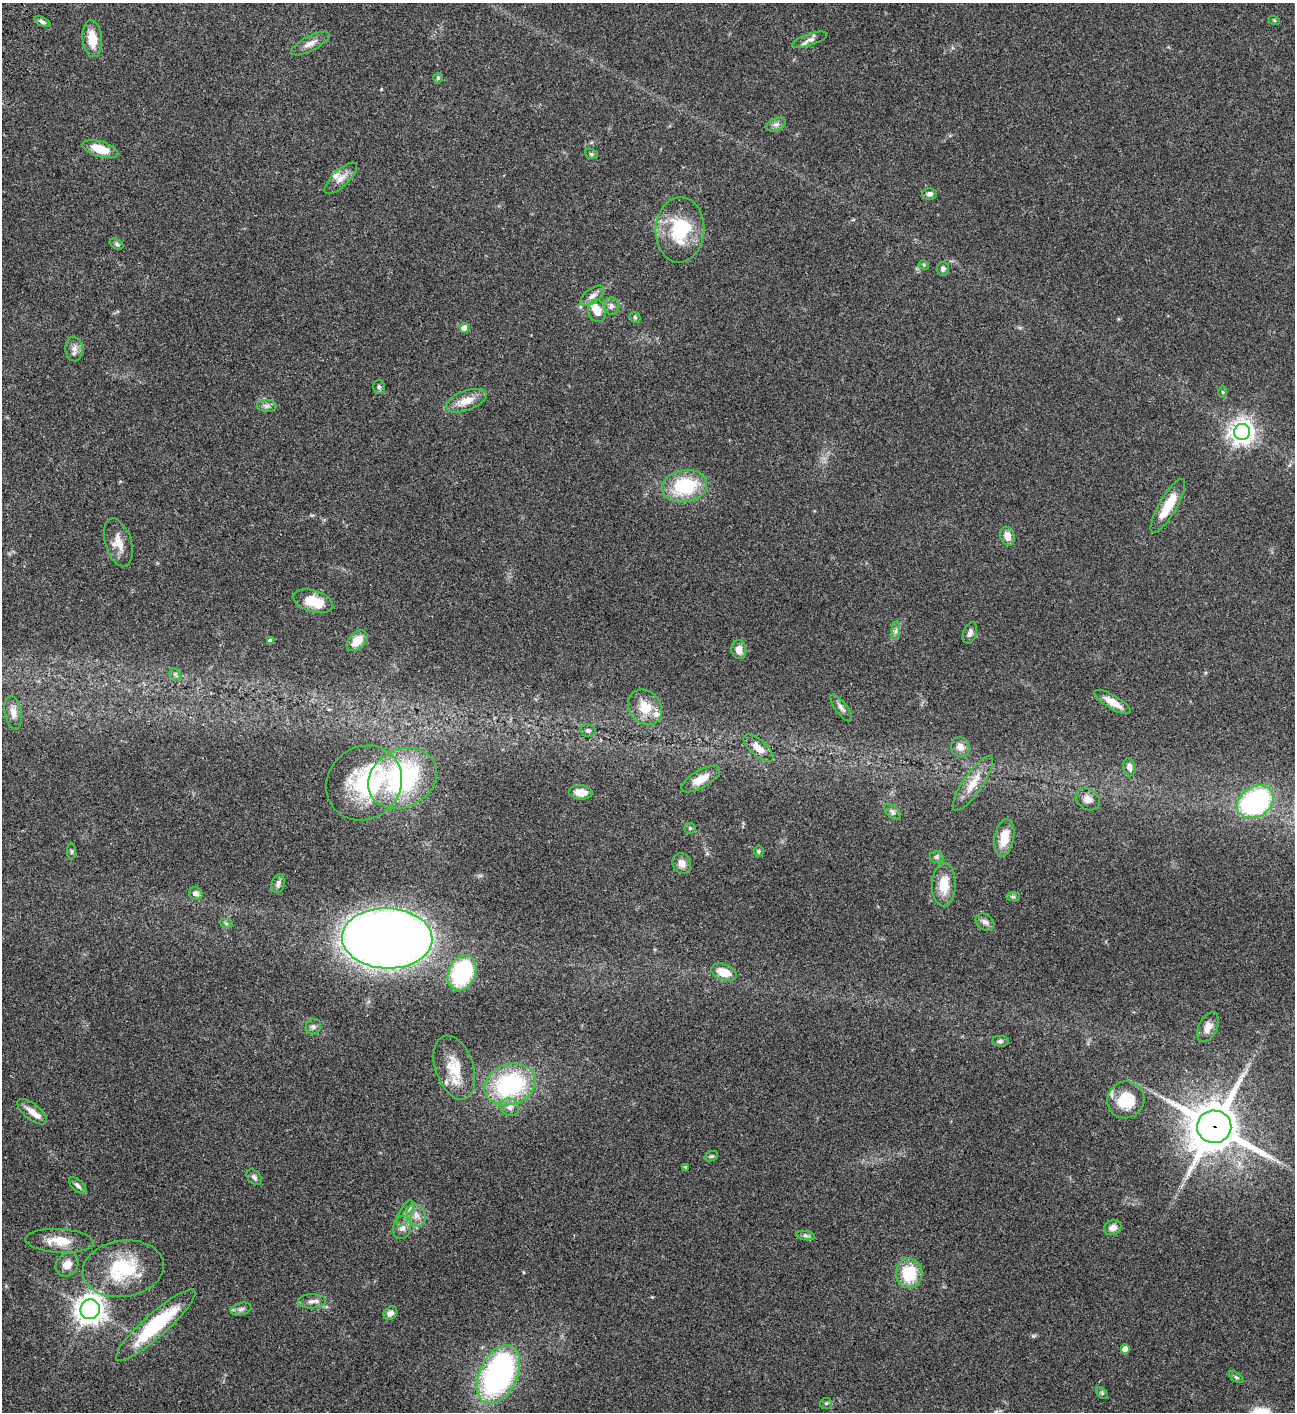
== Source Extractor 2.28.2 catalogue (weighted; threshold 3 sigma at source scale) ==
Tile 11 of 4 x 4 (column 3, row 3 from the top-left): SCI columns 3089-4381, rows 1613-3022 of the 6049 x 6047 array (HDU 1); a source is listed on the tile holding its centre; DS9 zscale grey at full resolution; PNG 1297 x 1414 px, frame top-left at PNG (2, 3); each listed source drawn as its Kron ellipse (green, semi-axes under 4 px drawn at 4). Shown black and unused: <1% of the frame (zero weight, under 3 of 4 exposures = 13% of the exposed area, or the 3 px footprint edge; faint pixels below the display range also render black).
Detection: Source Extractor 2.28.2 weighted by HDU 2 'WHT'; one run over the whole footprint, this tile lists its part. Background 0.0655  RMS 0.0059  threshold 0.0266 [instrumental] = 3 sigma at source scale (4.5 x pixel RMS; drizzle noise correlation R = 1.50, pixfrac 1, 0.05/0.05 arcsec/px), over >= 5 px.
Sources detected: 107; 7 inside a brighter listed object's ellipse — not listed separately; the other 100 listed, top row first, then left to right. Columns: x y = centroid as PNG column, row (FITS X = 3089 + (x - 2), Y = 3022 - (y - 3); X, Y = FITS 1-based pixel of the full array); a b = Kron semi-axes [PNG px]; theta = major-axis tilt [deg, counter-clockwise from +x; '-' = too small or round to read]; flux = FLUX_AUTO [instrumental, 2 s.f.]
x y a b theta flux
1274 20 6 4 -20 0.62
42 22 8 4 -24 1.4
92 39 18 9 -84 9.4
810 40 18 6 18 2.9
310 43 21 7 27 4
438 78 5 4 - 0.67
776 124 10 6 24 2.1
100 149 18 7 -17 11
591 154 6 5 - 0.92
341 178 21 8 44 4.6
930 194 7 6 - 1.8
680 230 33 24 86 30
117 244 7 5 -29 1
924 265 5 4 - 0.61
943 269 6 6 - 1.7
592 296 14 7 37 3
611 306 8 7 - 2.1
597 311 11 9 -75 6.5
635 317 6 5 - 0.84
464 328 5 5 - 7.4
74 349 12 8 -85 3.1
379 387 7 6 - 1.2
1223 392 6 4 -88 0.68
466 401 21 10 20 7.7
267 406 10 6 -2 1.7
1242 432 8 8 - 440
685 486 23 16 10 33
1168 506 31 8 60 14
1007 536 9 7 -70 4.7
118 542 25 13 -73 7.5
313 601 20 10 -17 15
896 631 9 4 81 1.6
970 633 11 6 71 2
270 641 4 4 - 2.3
357 641 12 8 44 8.2
739 650 9 7 -82 4.8
175 674 6 5 - 1.2
1112 702 21 6 -31 6.5
645 707 19 15 -51 12
841 708 16 5 -53 2.4
13 712 16 8 -80 4.2
588 730 8 6 -10 1.4
960 747 10 9 - 3.4
758 748 18 8 -41 6.5
1129 767 9 6 -81 2.4
402 778 36 29 26 80
701 779 21 8 30 7.8
364 783 39 36 42 42
973 783 32 9 55 9.1
581 793 11 7 -4 6.4
1088 799 13 10 -35 3.4
1255 802 19 15 33 91
892 812 10 5 -43 1.7
690 828 6 5 - 0.9
1004 838 19 9 80 11
72 851 8 4 90 0.81
759 851 5 5 - 0.83
937 857 7 6 - 1.3
682 863 10 9 - 3.8
278 884 9 6 77 2.2
944 885 21 12 88 12
196 894 7 6 - 2.5
1013 897 7 4 0 1.1
985 922 10 8 -36 2.5
226 923 7 4 -19 0.91
387 938 45 30 -2 910
724 972 13 8 -20 9.6
462 973 18 13 66 53
313 1027 8 7 - 1.6
1208 1027 16 9 64 4.7
1000 1041 8 5 -3 1.3
454 1068 33 19 -71 15
510 1084 26 20 20 61
1126 1100 19 18 - 16
510 1107 9 8 - 3.1
32 1112 17 8 -39 4.9
1214 1127 17 16 - 2400
711 1156 7 5 20 1
685 1167 4 4 - 0.49
254 1177 9 6 -45 1.6
78 1185 11 5 -43 1.8
405 1213 14 6 63 2.7
416 1215 12 9 -65 4.3
402 1227 12 9 76 3.8
1113 1228 9 7 22 3.8
805 1236 9 4 -9 1.4
59 1241 34 12 -4 11
67 1265 13 10 51 6
123 1269 41 28 8 37
909 1273 15 13 -88 20
312 1301 14 7 1 2.9
90 1309 10 9 - 590
241 1309 11 6 15 1.9
390 1313 7 6 - 2.7
156 1325 52 12 42 43
1125 1349 4 4 - 5
498 1374 31 18 64 140
1236 1377 8 4 -35 1
1102 1393 7 4 -46 0.88
826 1403 6 5 - 0.92
Overlapping masked pixels (flux is a lower limit): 1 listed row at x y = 1214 1127